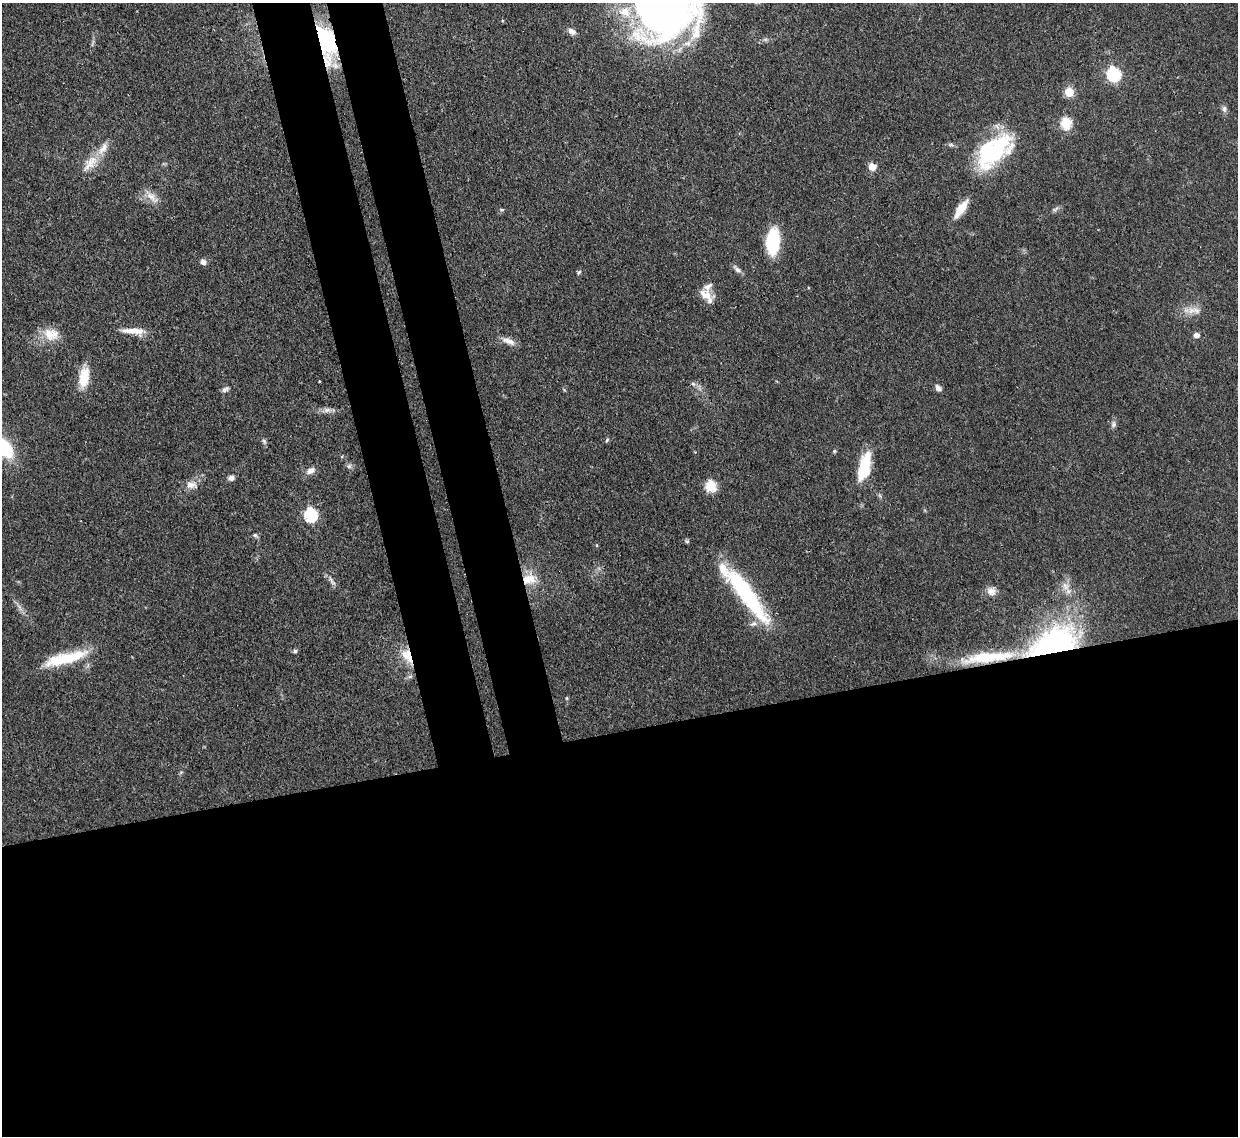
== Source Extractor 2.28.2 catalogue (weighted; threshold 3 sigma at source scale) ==
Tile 15 of 4 x 4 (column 3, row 4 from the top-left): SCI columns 2554-3789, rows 220-1353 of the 5109 x 5092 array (HDU 1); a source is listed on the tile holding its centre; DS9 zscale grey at full resolution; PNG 1240 x 1138 px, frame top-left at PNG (2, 3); no overlay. Shown black and unused: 42% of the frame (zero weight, under 3 of 4 exposures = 9% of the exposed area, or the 3 px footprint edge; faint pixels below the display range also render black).
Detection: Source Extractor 2.28.2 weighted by HDU 2 'WHT'; one run over the whole footprint, this tile lists its part. Background 0.114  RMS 0.0048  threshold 0.0217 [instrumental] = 3 sigma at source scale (4.5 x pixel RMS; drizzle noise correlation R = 1.50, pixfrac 1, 0.05/0.05 arcsec/px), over >= 5 px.
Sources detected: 67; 3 inside a brighter object's white glare — not listed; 8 inside a brighter listed object's ellipse — not listed separately; the other 56 listed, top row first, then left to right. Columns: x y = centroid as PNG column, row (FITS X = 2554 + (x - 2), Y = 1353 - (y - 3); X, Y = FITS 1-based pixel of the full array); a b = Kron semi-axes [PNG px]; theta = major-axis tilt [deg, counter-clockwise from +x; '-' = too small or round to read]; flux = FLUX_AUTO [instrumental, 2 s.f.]
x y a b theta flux
663 5 55 53 -80 420
572 31 11 7 -32 2.4
330 44 26 18 67 20
1114 74 7 6 - 79
1069 92 5 5 - 22
1224 109 10 6 -83 1.6
1066 123 6 5 - 42
951 145 7 4 -1 0.96
994 151 55 24 43 46
90 163 29 13 48 9
872 167 5 5 - 10
152 197 22 8 -43 4.7
961 209 23 8 55 8.3
1055 209 10 4 34 1.2
502 210 6 4 2 0.8
773 241 23 11 88 32
203 262 8 6 -62 1.9
737 269 13 6 -41 1.9
579 272 7 4 45 0.75
707 296 19 11 -6 5.4
1191 311 12 11 - 4.7
134 331 31 7 -3 6.5
51 334 22 17 -11 8.8
1196 335 5 5 - 2.9
509 341 18 8 -25 3.7
84 377 23 11 81 11
319 381 3 2 - 0.58
693 384 6 4 -19 0.92
938 388 8 5 -48 2.1
225 389 10 5 30 1.5
327 410 11 6 12 2.3
1113 424 9 7 85 1.6
607 440 6 3 47 0.63
264 441 9 5 -63 1
4 448 19 11 -53 32
834 451 5 4 - 0.62
349 466 7 5 42 1.2
864 466 30 11 76 21
310 471 12 7 34 3
231 478 7 6 - 2
191 485 17 10 -3 3.8
710 485 6 5 - 35
311 515 7 6 - 66
255 535 7 5 -3 0.98
529 579 19 13 8 9.2
332 581 15 4 -50 2
1065 586 14 9 -60 4.2
991 591 12 11 - 3.2
746 593 75 15 -53 54
1053 645 39 22 24 140
295 651 6 5 - 0.94
407 656 21 11 -58 8.8
988 657 100 18 6 47
63 659 54 13 14 22
410 676 7 4 19 1
567 698 6 4 -89 0.56
Overlapping masked pixels (flux is a lower limit): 5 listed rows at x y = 330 44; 529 579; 1053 645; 407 656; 988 657
Isophote crosses this tile's border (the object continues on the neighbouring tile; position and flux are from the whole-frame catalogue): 2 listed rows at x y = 663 5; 4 448